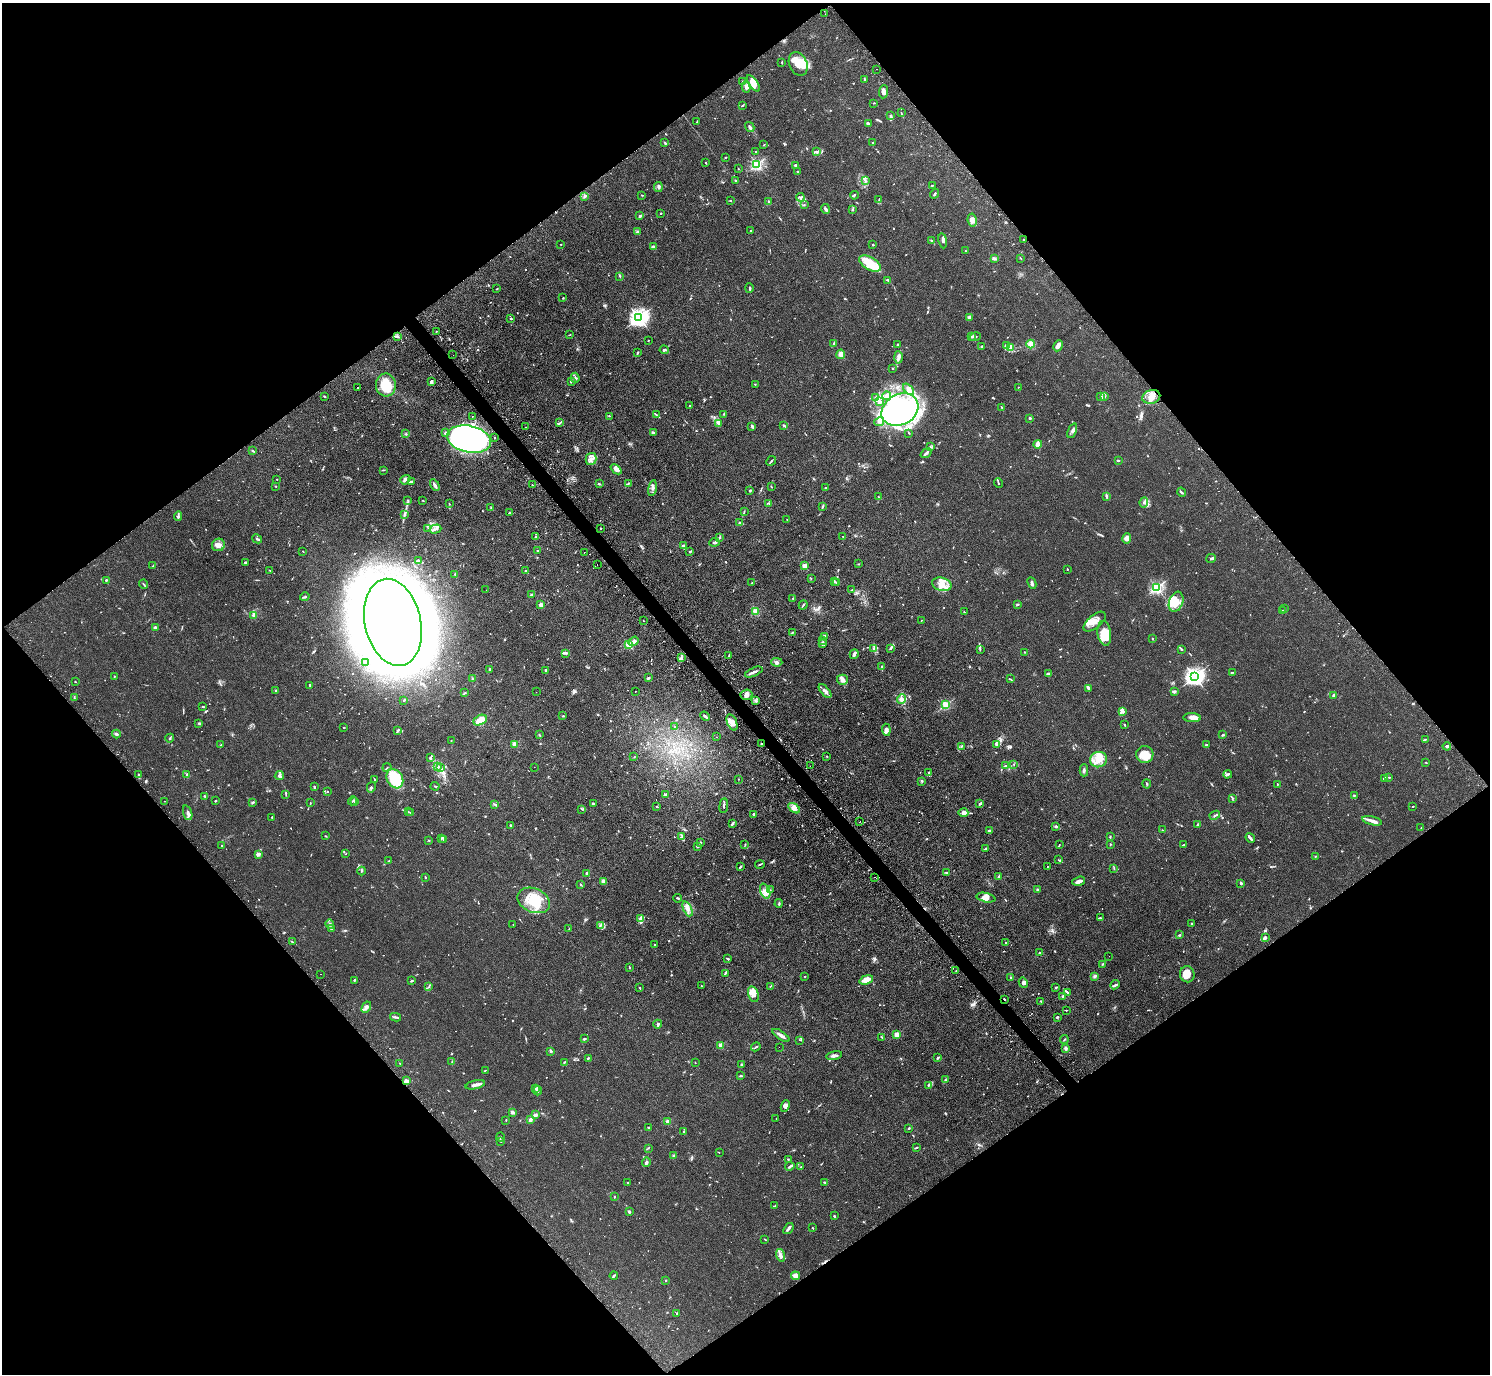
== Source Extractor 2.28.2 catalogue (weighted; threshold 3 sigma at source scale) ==
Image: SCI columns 48-5998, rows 340-5825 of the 6046 x 6025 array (HDU 1 of 3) = the unmasked area's bounding box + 8 px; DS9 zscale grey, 4 x 4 block average (1 PNG px = mean of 4 x 4 image px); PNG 1492 x 1376 px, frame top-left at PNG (2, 3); each listed source drawn as its Kron ellipse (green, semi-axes under 4 px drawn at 4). Shown black and unused: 50% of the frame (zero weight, under 3 of 4 exposures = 4% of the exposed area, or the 3 px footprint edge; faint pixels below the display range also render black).
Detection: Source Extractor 2.28.2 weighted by HDU 2 'WHT'. Background 0.0335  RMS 0.0033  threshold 0.0147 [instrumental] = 3 sigma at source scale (4.5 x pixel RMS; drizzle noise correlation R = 1.50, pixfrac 1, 0.05/0.05 arcsec/px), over >= 5 px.
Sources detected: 1167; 5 too faint to see at this stretch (4 x 4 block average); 23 inside a brighter object's white glare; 50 cosmic-ray / hot-pixel residue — neither listed nor drawn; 39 coinciding with a brighter row at this scale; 89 inside a brighter listed object's ellipse — not listed separately; of the other 961, all 500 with FLUX_AUTO >= 0.98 (the completeness limit of this list) listed and drawn (461 fainter detections not listed), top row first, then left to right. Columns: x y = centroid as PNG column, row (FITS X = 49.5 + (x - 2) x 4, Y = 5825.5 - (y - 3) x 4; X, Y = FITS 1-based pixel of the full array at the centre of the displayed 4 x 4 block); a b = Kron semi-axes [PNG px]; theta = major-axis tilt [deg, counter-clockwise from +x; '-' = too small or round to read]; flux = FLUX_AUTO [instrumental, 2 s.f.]
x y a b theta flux
825 14 2 2 - 1.5
782 62 3 2 - 1.5
798 64 12 9 -65 30
876 69 2 2 - 2.9
864 79 3 2 - 1.5
743 82 4 3 - 3
753 83 10 3 -54 11
746 87 6 3 -76 5.2
883 92 6 4 86 8.1
874 103 2 2 - 1.3
742 106 3 2 - 1.2
901 113 3 2 - 1.2
890 116 3 2 - 1.8
697 121 2 2 - 1.1
868 123 3 2 - 4.5
750 127 5 3 - 6.1
665 143 3 2 - 2.1
873 143 2 2 - 4.5
764 145 2 2 - 1.4
756 151 2 2 - 1.3
816 151 2 2 - 1
726 157 2 2 - 1.2
706 162 2 2 - 1.2
757 164 2 2 - 330
796 165 3 2 - 2.9
738 169 2 2 - 1.7
798 172 2 2 - 2.2
736 180 3 2 - 2
866 181 3 2 - 1.8
932 185 2 2 - 1.8
658 187 5 2 - 3
935 194 5 2 - 2.3
642 195 2 2 - 1.6
854 195 4 2 - 2.1
584 197 3 2 - 1.9
800 197 4 2 - 3.2
730 200 2 2 - 1.6
879 200 3 2 - 1.6
768 202 3 2 - 3.1
804 205 2 2 - 1.1
826 209 5 3 - 3.4
852 209 3 2 - 1.9
661 213 2 2 - 4.3
639 216 3 2 - 2.4
972 220 6 4 -81 10
751 230 2 2 - 2.4
638 232 3 2 - 2
931 240 4 2 - 1.3
1024 240 2 2 - 1.2
943 241 7 3 -81 6.7
561 245 2 2 - 1
873 245 2 2 - 1.2
653 246 3 2 - 4.7
965 251 2 2 - 1.2
1021 258 2 2 - 1.1
995 259 3 2 - 2.7
870 264 12 6 -31 56
619 276 3 2 - 1.3
888 280 3 2 - 2.2
749 288 5 2 - 2.3
497 289 2 2 - 1.3
563 298 3 2 - 0.98
969 317 4 2 - 2.7
639 318 3 3 - 1100
511 319 2 2 - 3.4
436 332 2 2 - 3.4
569 335 2 2 - 1
397 336 4 2 - 3
971 337 4 3 - 4.2
975 337 5 2 - 2.6
648 340 2 2 - 1.3
834 343 3 2 - 3.2
898 344 3 2 - 2.4
1031 344 4 4 - 11
1006 345 4 2 - 2.6
982 346 2 2 - 4.7
1058 346 6 3 63 9.3
1011 348 4 2 - 3.2
664 350 4 2 - 3.8
637 353 4 2 - 2.1
841 354 5 3 - 9.4
453 355 2 2 - 0.98
898 357 6 3 -88 5.6
892 368 2 2 - 1.9
575 378 5 2 - 2.7
571 381 3 3 - 3.5
431 382 3 2 - 7.4
755 384 2 2 - 1.1
386 385 11 10 - 47
1018 387 2 2 - 2.2
358 388 2 2 - 1.2
909 389 7 3 -48 6.5
324 396 3 2 - 1.5
887 396 4 3 - 5.5
1101 396 4 2 - 2.7
876 397 4 3 - 4.3
1104 397 3 2 - 1.5
1151 397 9 6 14 18
879 401 4 3 - 3.7
690 406 2 2 - 2.6
1002 407 2 2 - 1.1
900 410 19 15 29 580
724 414 2 2 - 1.8
656 415 4 2 - 1.7
472 416 2 2 - 3.6
609 416 2 2 - 1.1
1030 418 2 2 - 3.3
879 422 5 3 - 4.3
559 423 3 2 - 2.2
719 423 3 3 - 3
783 425 3 2 - 2.6
752 426 4 2 - 2.7
525 427 2 2 - 2.1
1072 431 8 3 66 5.6
445 433 4 3 - 3.6
653 433 3 2 - 2.7
909 433 2 2 - 1.3
406 434 3 2 - 1.3
494 438 2 2 - 1.4
469 439 22 13 -12 880
1038 444 4 4 - 14
930 447 2 2 - 1.7
253 451 3 2 - 1.9
926 453 6 2 37 4.8
591 459 6 5 - 9.5
1118 460 3 2 - 2.3
771 461 5 2 - 2.6
616 469 6 3 -42 12
383 470 3 2 - 1.4
277 479 2 2 - 1
405 480 5 2 - 4.9
411 481 4 2 - 3.5
628 483 2 2 - 1.1
998 483 5 2 - 2.4
599 484 3 2 - 1.8
435 485 6 2 -59 5.9
532 485 2 2 - 1.4
276 486 2 2 - 1.1
771 487 2 2 - 1.2
652 488 8 2 79 4.9
826 488 2 2 - 3.4
750 490 2 2 - 3.5
1181 492 5 2 - 3.9
1106 496 4 2 - 3.4
878 497 2 2 - 1
408 500 3 2 - 1.9
423 500 2 2 - 1.3
1144 502 5 3 - 4.8
768 503 3 2 - 1.7
449 504 2 2 - 1.1
822 507 3 2 - 2.5
491 508 2 2 - 1.7
744 511 3 2 - 1.6
509 513 2 2 - 4.6
404 514 4 3 - 3.5
178 516 5 2 - 3.6
787 519 2 2 - 1.1
740 522 2 2 - 3
601 528 2 2 - 1.1
428 529 2 2 - 1.1
436 529 6 2 17 4.4
843 536 2 2 - 1
536 537 2 2 - 3.2
720 537 3 2 - 2.2
1127 538 5 4 - 6.4
257 539 5 2 - 3.6
714 542 5 2 - 3.2
218 545 6 6 - 10
683 546 4 4 - 3.9
537 550 2 2 - 1.5
303 551 3 2 - 1
690 551 2 2 - 3.4
584 552 2 2 - 1
1211 558 5 2 - 2.4
418 561 3 2 - 1.3
245 562 3 2 - 2.5
597 564 2 2 - 1.5
858 564 3 2 - 1.3
153 565 3 2 - 1
804 566 2 2 - 29
1067 569 2 2 - 1.4
270 570 2 2 - 1.1
526 570 2 2 - 1.4
455 574 3 2 - 2.1
811 579 2 2 - 0.98
106 580 2 2 - 5.4
834 581 4 2 - 2.5
751 583 2 2 - 1.3
836 583 2 2 - 1
1032 583 6 2 -63 3.5
144 584 4 2 - 1.6
942 584 10 6 -16 19
1157 588 2 2 - 370
486 590 2 2 - 3
852 590 3 2 - 1.7
532 595 3 2 - 3.4
305 597 4 2 - 3.7
793 598 2 2 - 1.1
1176 602 10 7 70 20
1017 604 2 2 - 5
541 605 2 2 - 37
803 605 5 2 - 1.9
1285 609 2 2 - 1.2
756 611 2 2 - 96
1282 611 4 2 - 2.2
964 612 2 2 - 1.4
254 615 3 2 - 1.1
643 620 2 2 - 6.5
921 621 2 2 - 1.5
393 622 44 28 -78 8300
1095 622 13 6 40 18
155 628 3 2 - 6.6
792 633 4 2 - 1.5
1104 633 12 6 -82 33
824 636 3 2 - 5.9
1152 639 2 2 - 1.1
823 640 3 2 - 1.5
634 641 5 3 - 5.4
823 644 3 2 - 5.4
629 645 2 2 - 110
891 648 3 3 - 2.3
874 649 3 3 - 4.5
1182 649 3 2 - 2.3
980 650 3 2 - 1.8
1024 652 2 2 - 1.4
565 653 3 2 - 1.5
854 654 5 3 - 4.9
729 656 4 2 - 1.8
681 658 4 2 - 4.1
777 662 5 3 - 4.7
366 663 2 2 - 1.3
882 667 2 2 - 11
490 669 2 2 - 5.3
546 670 3 2 - 4.7
754 672 9 2 23 7.6
1233 672 3 2 - 1.3
1049 673 4 2 - 3.1
114 676 3 2 - 1.1
1194 677 3 3 - 1000
649 678 3 2 - 3.5
472 679 2 2 - 1
1010 679 4 2 - 1.6
842 680 5 5 - 10
75 682 2 2 - 1.2
310 685 2 2 - 2.4
1089 688 4 3 - 3
276 690 3 2 - 2
635 691 2 2 - 2.9
825 691 8 2 -47 9.6
1174 691 4 2 - 2.6
536 692 2 2 - 2.8
465 693 3 2 - 2.3
746 695 6 5 - 8.3
1333 696 2 2 - 4.2
74 698 2 2 - 1.4
901 699 5 3 - 4.6
404 700 3 2 - 1.6
756 701 2 2 - 1.4
946 705 2 2 - 160
203 707 3 2 - 1.4
1122 711 4 3 - 3.8
563 716 3 2 - 1.4
705 716 5 2 - 4.5
1192 718 9 4 -3 16
480 720 7 4 30 40
732 722 8 4 -69 14
199 723 4 2 - 1.5
1124 725 3 2 - 1.8
675 727 2 2 - 1.2
344 728 2 2 - 1.6
398 730 3 2 - 3.9
886 730 6 3 -85 5.6
116 734 4 2 - 4.3
539 735 3 2 - 1.2
1223 735 3 2 - 1.9
717 737 2 2 - 3.5
170 738 4 2 - 1.7
1425 739 3 2 - 1.3
451 740 2 2 - 1.7
761 743 2 2 - 1.7
515 744 2 2 - 55
221 745 2 2 - 1.2
997 745 3 2 - 1.5
1206 745 2 2 - 6.1
961 746 4 2 - 2.8
1447 746 4 3 - 4.4
1145 754 8 8 - 28
827 756 3 2 - 1.2
634 757 2 2 - 1
430 758 2 2 - 5.9
1099 760 8 7 - 24
1426 762 2 2 - 1.1
1014 764 2 2 - 1
810 766 2 2 - 1.1
1005 766 3 2 - 2.2
387 767 5 2 - 1.5
438 767 3 2 - 1.9
534 767 2 2 - 1
440 768 4 2 - 3
1084 770 6 2 89 4
929 772 2 2 - 1.9
138 774 2 2 - 1.4
1228 774 4 2 - 4.3
187 775 3 2 - 1.6
279 776 5 3 - 4.8
1389 777 3 2 - 1.3
1384 778 3 2 - 4.6
375 779 2 2 - 2.3
395 779 10 7 -60 61
738 779 2 2 - 1.1
922 781 3 2 - 1.7
1147 784 4 2 - 2.2
1277 784 2 2 - 3.9
314 786 2 2 - 2.2
435 786 4 2 - 1.9
371 787 5 2 - 3
328 792 2 2 - 1
286 794 3 2 - 1.7
665 795 3 2 - 7.3
1354 795 3 2 - 1.5
204 796 2 2 - 2.5
1232 798 4 2 - 1.4
164 801 2 2 - 2.2
215 801 2 2 - 2.6
352 801 5 2 - 2.1
355 801 4 2 - 1.6
253 802 4 2 - 2.1
310 803 2 2 - 1.4
495 804 3 2 - 1.7
593 804 4 2 - 2.5
980 804 3 2 - 2.5
656 806 2 2 - 1.4
724 806 7 2 83 3.3
1413 806 2 2 - 1.4
794 808 7 4 -35 9.8
582 809 3 2 - 1.6
408 812 3 2 - 1.8
188 813 8 3 -71 5.5
411 813 3 2 - 1.5
963 813 5 4 - 10
753 814 2 2 - 4
1215 815 5 2 - 3.5
272 817 3 2 - 1.3
1372 821 10 3 -13 8.3
859 822 2 2 - 1.1
732 824 4 2 - 5
1197 825 4 2 - 1.7
511 826 3 2 - 2.9
1056 826 3 3 - 2.2
1421 828 2 2 - 1.1
989 830 3 2 - 3.5
1162 830 2 2 - 1.1
325 836 2 2 - 1
1110 836 3 2 - 1.5
682 837 3 2 - 2.5
441 838 3 2 - 2.4
1250 838 5 2 - 5.8
443 839 3 2 - 1.8
429 840 3 2 - 1
700 843 3 2 - 2
1110 844 2 2 - 1.3
222 845 2 2 - 1.1
745 845 3 2 - 1.2
1059 845 3 2 - 1.5
1183 845 3 2 - 1.3
697 847 2 2 - 1.3
985 849 3 2 - 2.1
346 853 2 2 - 8.2
259 854 4 4 - 3.9
1315 856 2 2 - 1.4
1059 860 3 2 - 1.1
389 861 3 2 - 1.7
760 864 4 2 - 2.2
741 866 3 2 - 2.1
1047 867 2 2 - 6.3
1114 868 4 2 - 1.8
362 871 4 2 - 1.6
587 873 2 2 - 4.3
947 873 3 2 - 2.5
999 876 3 3 - 2.2
425 877 2 2 - 1.9
874 877 2 2 - 1.7
604 881 3 3 - 5.4
1079 881 7 3 17 8
1241 883 2 2 - 3.8
581 885 3 2 - 2
1037 889 3 2 - 2.3
770 890 2 2 - 1.4
765 891 8 5 -70 11
677 898 4 2 - 2.2
986 898 9 4 -12 10
534 900 17 12 -23 61
779 903 4 2 - 2.3
688 909 8 3 -66 8.4
1100 918 2 2 - 2.6
641 919 4 3 - 19
330 924 4 2 - 3.1
1192 924 3 2 - 1.6
513 925 2 2 - 1.1
600 925 4 2 - 2.5
331 929 2 2 - 1.1
569 929 2 2 - 0.98
1179 935 2 2 - 1.8
1265 937 4 3 - 3.7
292 942 4 2 - 1.7
1006 943 2 2 - 1.2
655 945 2 2 - 1
1040 953 3 2 - 2.1
1109 956 2 2 - 1.1
728 959 3 2 - 2.1
1102 964 3 2 - 1.1
630 967 2 2 - 1.3
956 971 4 2 - 1.7
725 973 4 2 - 3.1
321 974 2 2 - 2.5
1187 974 8 7 - 20
805 976 2 2 - 1.1
1095 976 2 2 - 4.7
1010 977 3 2 - 1.3
354 980 2 2 - 2.4
866 980 7 3 17 20
412 981 3 2 - 2.8
1023 983 5 4 - 5.1
1115 985 5 2 - 3.2
701 986 2 2 - 1.3
770 986 3 2 - 1.2
428 987 4 2 - 1.8
640 988 2 2 - 1.8
1056 988 3 2 - 2
1067 992 2 2 - 1.9
753 994 8 5 -75 11
1063 996 4 2 - 2
1004 999 4 2 - 1.2
1041 1001 2 2 - 2.4
366 1007 6 4 62 8.5
1066 1011 2 2 - 1
395 1017 6 2 -9 4
1057 1017 3 2 - 2.1
658 1024 4 2 - 4
781 1035 10 3 -34 8.5
896 1035 2 2 - 62
882 1037 4 2 - 1.3
584 1039 2 2 - 4
800 1040 2 2 - 1
1064 1040 4 2 - 1.9
721 1045 2 2 - 40
756 1047 5 2 - 2.5
779 1047 2 2 - 1.6
1066 1048 3 2 - 5.1
551 1051 3 2 - 3.1
834 1055 8 3 13 6.2
588 1058 3 2 - 2.2
937 1058 3 2 - 3.7
452 1062 3 2 - 1.9
564 1062 2 2 - 1.7
400 1063 2 2 - 1.3
695 1063 2 2 - 1.1
741 1065 3 2 - 1.6
485 1070 2 2 - 1
741 1076 3 2 - 3
945 1080 3 2 - 2.1
407 1081 4 3 - 8.3
475 1085 10 2 14 12
928 1085 3 2 - 2.2
536 1089 2 2 - 1.6
538 1091 4 2 - 5
785 1106 6 3 67 5.3
512 1112 2 2 - 14
536 1115 3 3 - 3.6
776 1119 2 2 - 1
506 1120 2 2 - 1.1
530 1120 3 2 - 7.7
668 1122 2 2 - 46
648 1127 2 2 - 1.7
909 1128 2 2 - 2
684 1132 3 2 - 2.4
500 1137 4 2 - 2.5
501 1142 2 2 - 1.2
917 1147 2 2 - 1.6
648 1148 2 2 - 1.2
719 1152 2 2 - 0.99
673 1155 3 2 - 1.6
788 1160 2 2 - 1.3
646 1162 4 2 - 5
790 1166 5 2 - 3.2
801 1167 2 2 - 1.3
825 1182 2 2 - 1.8
628 1183 2 2 - 2.6
614 1197 2 2 - 2.5
775 1206 3 2 - 1.3
629 1212 2 2 - 13
834 1216 3 2 - 1.9
812 1228 2 2 - 1.1
788 1229 6 2 52 6.1
765 1239 2 2 - 1.5
781 1255 6 3 -75 9.1
614 1276 4 2 - 3.8
795 1276 4 3 - 10
666 1280 2 2 - 4.6
677 1313 3 2 - 1
Overlapping masked pixels (flux is a lower limit): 3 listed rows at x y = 1151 397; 761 743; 1004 999
Diffuse or blended objects may show on this block-average render without a row.